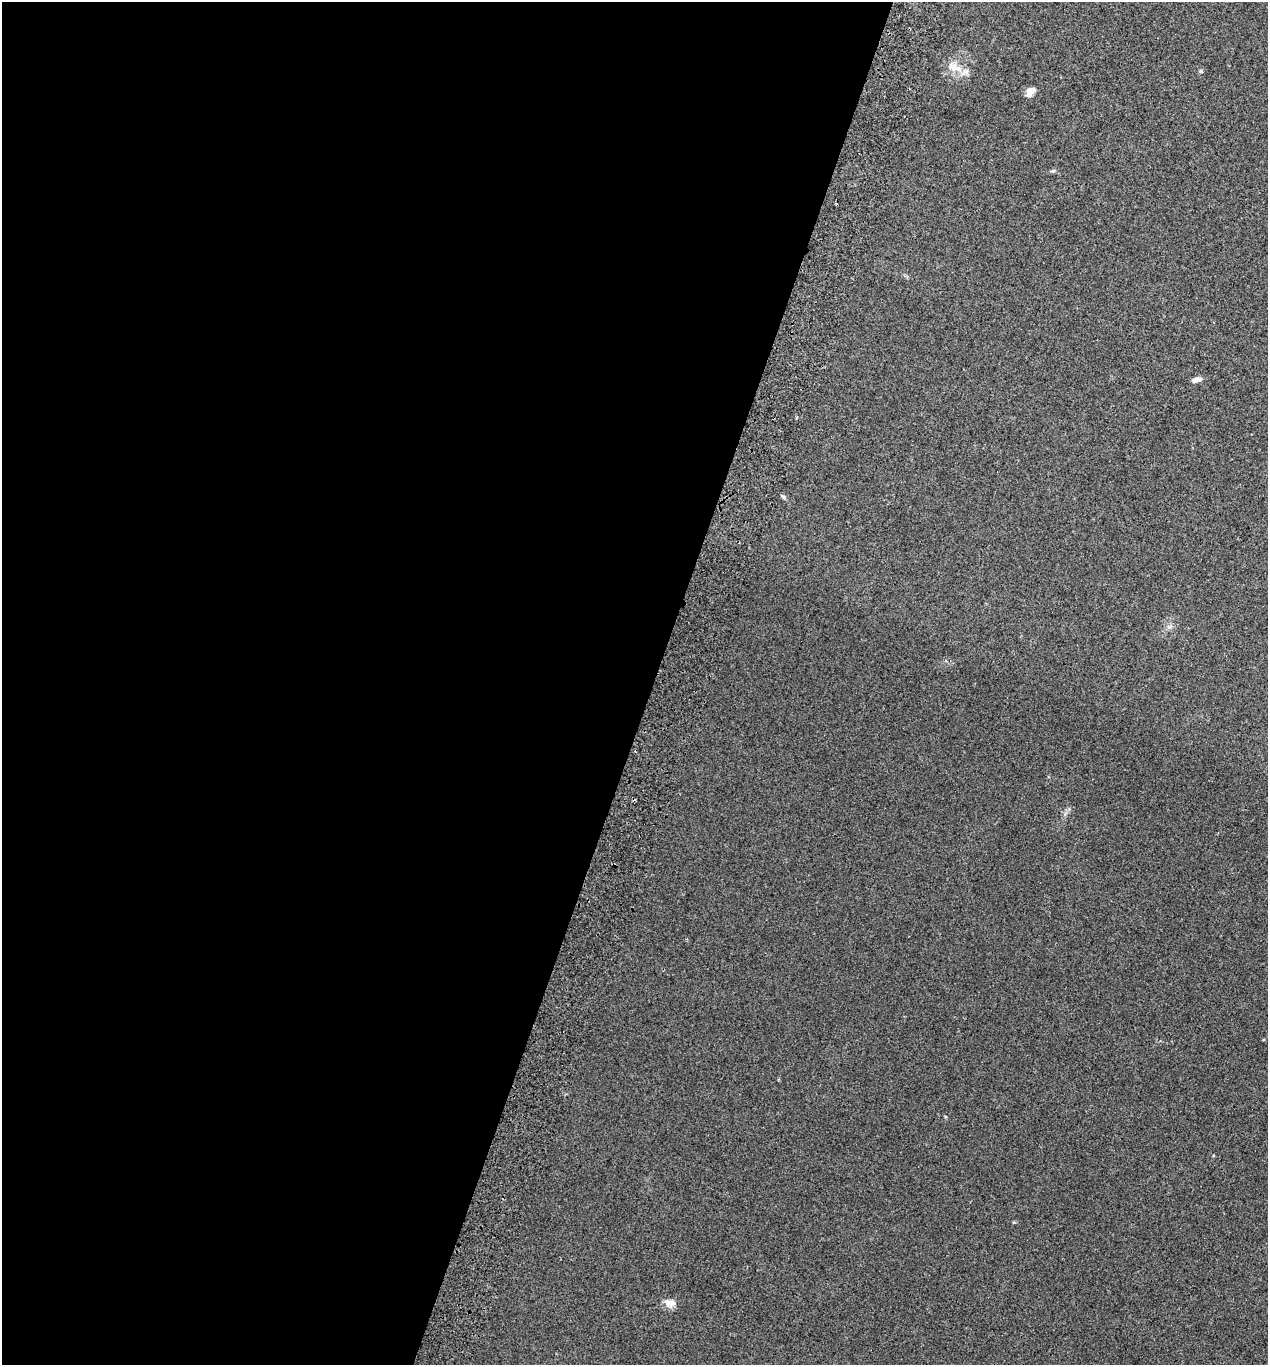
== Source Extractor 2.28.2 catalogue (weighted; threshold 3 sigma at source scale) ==
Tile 5 of 4 x 4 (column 1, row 2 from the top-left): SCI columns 191-1456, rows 2750-4112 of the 5573 x 5497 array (HDU 1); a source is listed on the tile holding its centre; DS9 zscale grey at full resolution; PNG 1270 x 1367 px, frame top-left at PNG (2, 2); no overlay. Shown black and unused: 51% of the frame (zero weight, under 2 of 3 exposures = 3% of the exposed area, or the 3 px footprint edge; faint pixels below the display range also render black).
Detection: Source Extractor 2.28.2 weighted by HDU 2 'WHT'; one run over the whole footprint, this tile lists its part. Background 0.0226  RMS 0.0068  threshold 0.0306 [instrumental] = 3 sigma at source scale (4.5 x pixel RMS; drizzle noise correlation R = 1.50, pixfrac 1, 0.05/0.05 arcsec/px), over >= 5 px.
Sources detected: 9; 1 cosmic-ray / hot-pixel residue — not listed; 2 inside a brighter listed object's ellipse — not listed separately; the other 6 listed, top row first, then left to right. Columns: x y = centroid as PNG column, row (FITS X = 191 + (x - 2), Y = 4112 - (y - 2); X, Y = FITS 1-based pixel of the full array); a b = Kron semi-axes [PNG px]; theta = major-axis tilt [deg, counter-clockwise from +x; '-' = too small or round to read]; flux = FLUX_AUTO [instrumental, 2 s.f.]
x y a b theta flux
953 66 14 11 -29 7.6
1030 92 10 6 48 6.4
1053 171 7 4 8 1
1194 380 9 6 29 2.3
783 497 8 4 -41 1.2
670 1303 16 10 -11 5.1